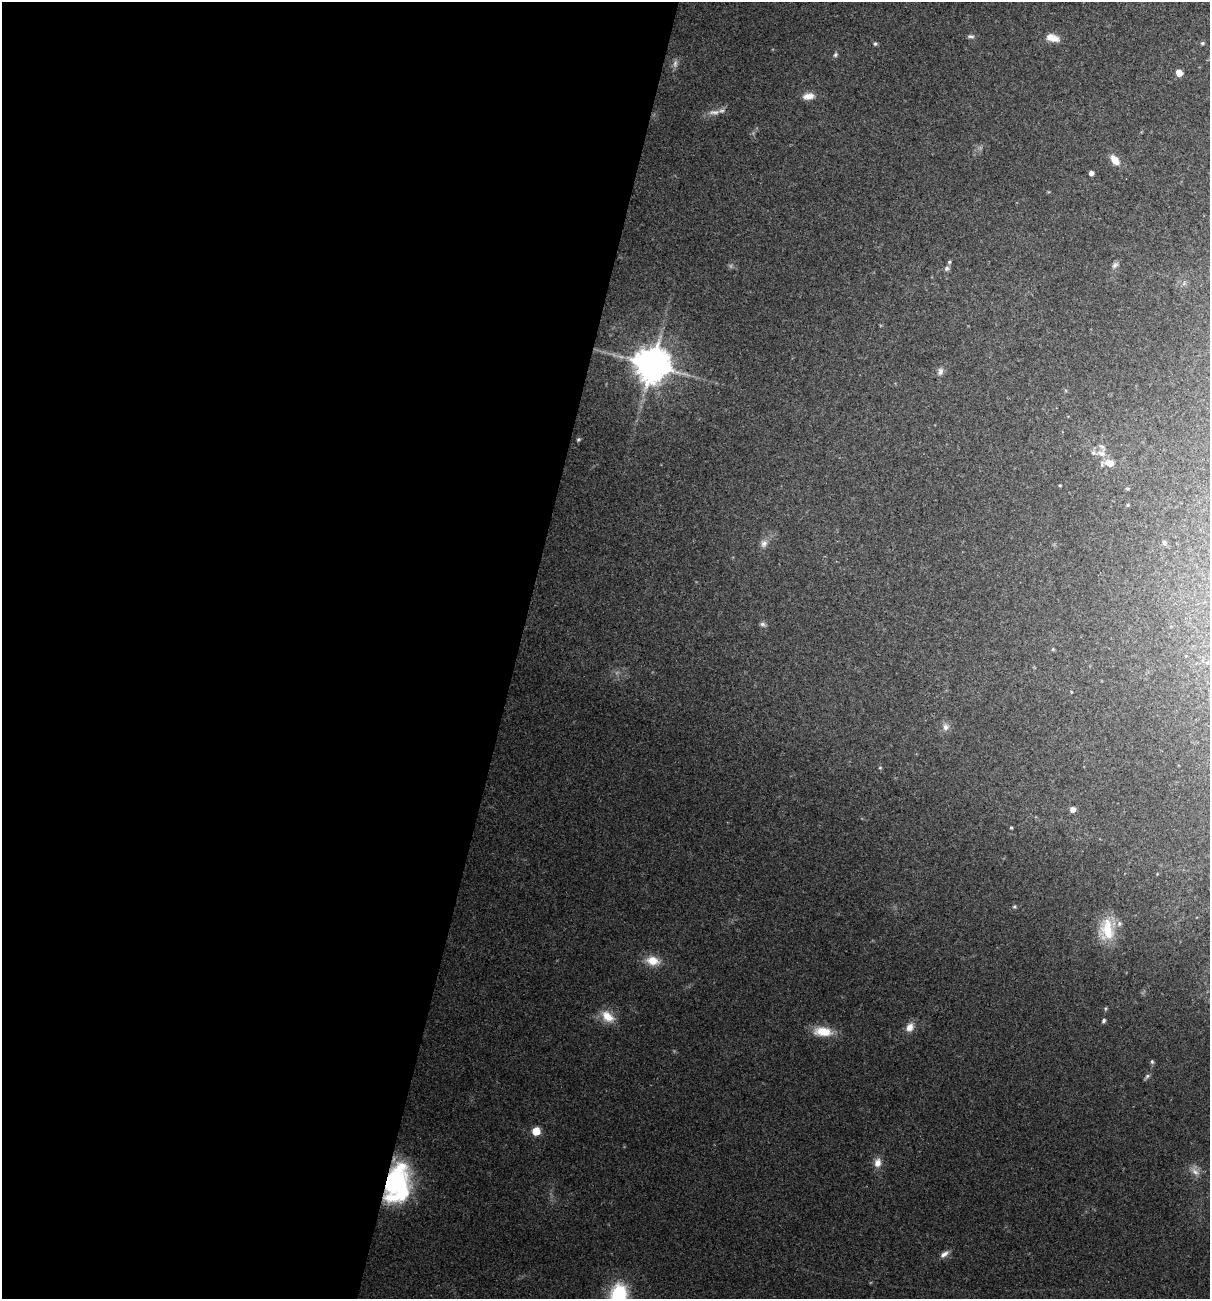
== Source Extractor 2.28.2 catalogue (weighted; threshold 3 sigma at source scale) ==
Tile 5 of 4 x 4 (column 1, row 2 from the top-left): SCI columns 125-1332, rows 2595-3891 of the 5204 x 5188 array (HDU 1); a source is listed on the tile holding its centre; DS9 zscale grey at full resolution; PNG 1212 x 1301 px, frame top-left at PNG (2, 2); no overlay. Shown black and unused: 43% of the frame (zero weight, under 2 of 3 exposures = <1% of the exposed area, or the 3 px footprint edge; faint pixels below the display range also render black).
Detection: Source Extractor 2.28.2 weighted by HDU 2 'WHT'; one run over the whole footprint, this tile lists its part. Background 0.0979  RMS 0.0095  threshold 0.0429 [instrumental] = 3 sigma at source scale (4.5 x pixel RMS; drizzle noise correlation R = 1.50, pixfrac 1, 0.05/0.05 arcsec/px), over >= 5 px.
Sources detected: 46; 3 inside a brighter listed object's ellipse — not listed separately; the other 43 listed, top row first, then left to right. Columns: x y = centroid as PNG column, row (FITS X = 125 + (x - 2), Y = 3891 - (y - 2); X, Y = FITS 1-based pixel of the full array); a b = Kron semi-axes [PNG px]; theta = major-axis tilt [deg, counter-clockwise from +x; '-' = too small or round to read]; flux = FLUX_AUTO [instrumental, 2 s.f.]
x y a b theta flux
971 36 10 5 -8 2.3
1053 38 15 8 -16 11
1202 43 5 4 - 1.4
875 44 5 4 - 1.4
835 55 7 5 59 1.9
675 64 10 6 80 3.6
1179 73 5 5 - 9.9
809 96 15 8 6 8.1
714 112 19 6 5 6.3
1115 160 13 7 -49 9.9
1091 173 4 4 - 4
949 262 5 4 - 1.3
1115 265 10 7 45 3.1
947 268 7 5 45 2.7
652 365 10 10 - 2500
940 372 10 7 81 4
578 439 5 4 - 1.1
1101 453 14 8 -16 6.8
1110 463 11 8 -22 10
1060 485 3 3 - 0.93
1127 489 4 4 - 1.2
1164 542 5 5 - 2.3
764 544 10 9 - 4.9
762 624 8 6 -15 2.3
945 727 9 7 -86 4.6
880 768 4 4 - 0.96
1073 809 5 5 - 6.2
1011 828 4 3 - 1.1
1014 906 6 4 2 1.3
1107 930 30 17 -90 31
653 961 14 10 -11 15
608 1016 19 12 -39 15
1104 1021 6 4 50 1.7
910 1027 11 9 60 7.8
823 1032 23 11 -4 20
1152 1062 6 5 - 1.6
1147 1076 7 5 24 2.1
536 1131 5 5 - 31
878 1163 12 9 74 7.3
1195 1172 14 7 -32 6.4
397 1184 41 24 80 120
944 1254 13 6 37 5
618 1296 25 16 79 67
Overlapping masked pixels (flux is a lower limit): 1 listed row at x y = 397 1184
Isophote crosses this tile's border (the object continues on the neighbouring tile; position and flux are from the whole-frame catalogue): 1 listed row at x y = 618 1296